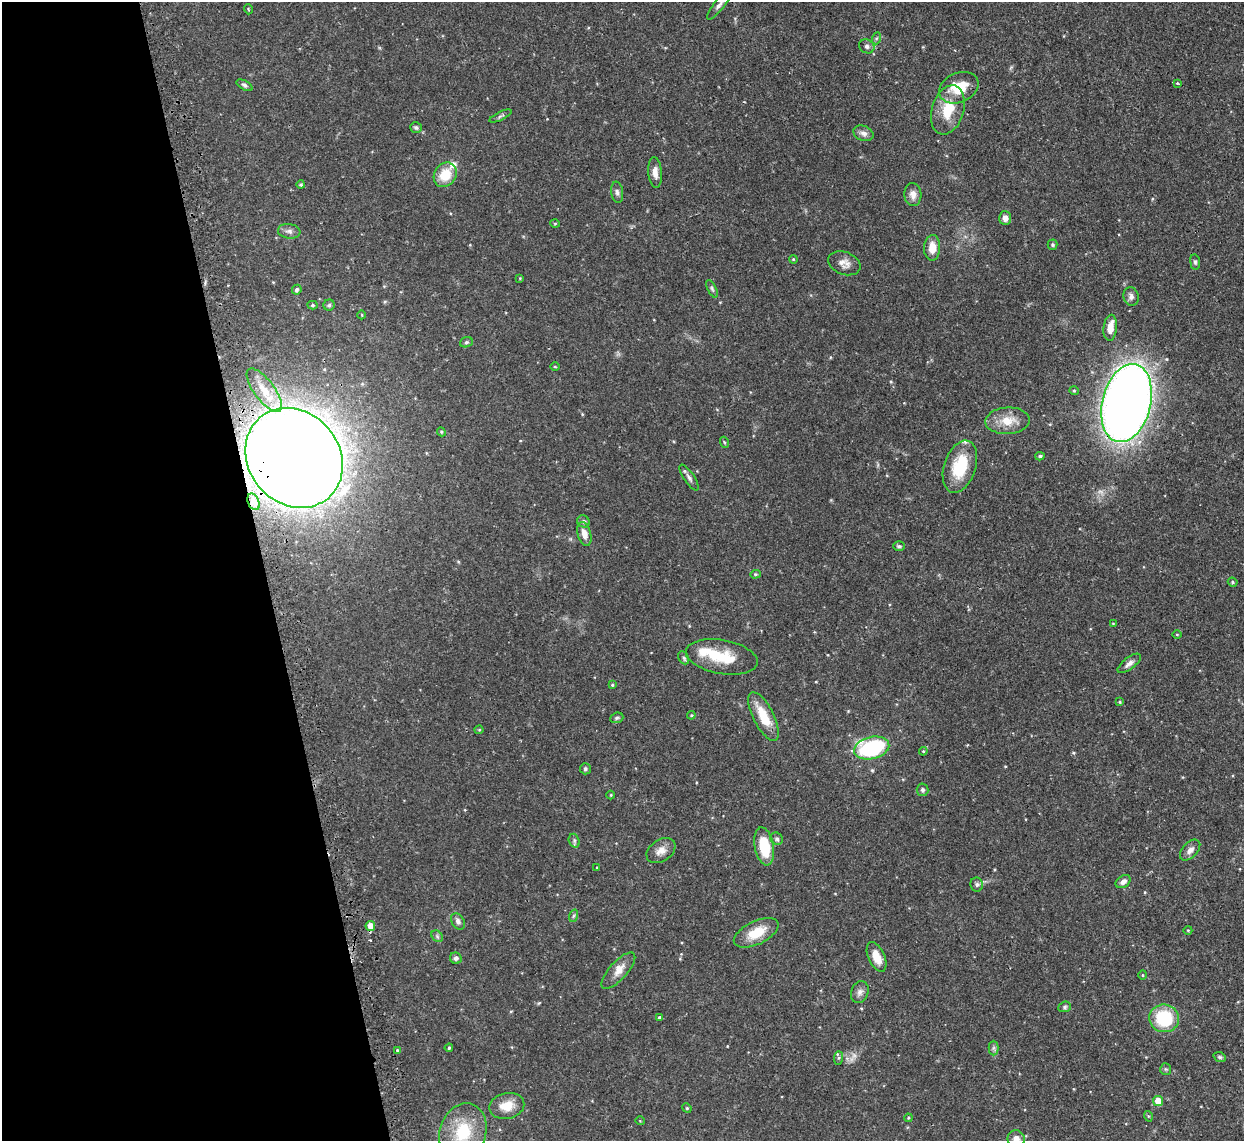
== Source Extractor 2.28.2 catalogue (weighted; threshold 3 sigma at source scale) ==
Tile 5 of 4 x 4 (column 1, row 2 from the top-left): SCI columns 4-1245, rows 2423-3561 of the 5000 x 4970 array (HDU 1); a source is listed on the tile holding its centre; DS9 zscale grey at full resolution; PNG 1246 x 1143 px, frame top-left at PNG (2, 2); each listed source drawn as its Kron ellipse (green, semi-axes under 4 px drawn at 4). Shown black and unused: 21% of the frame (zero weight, under 2 of 3 exposures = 2% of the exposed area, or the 3 px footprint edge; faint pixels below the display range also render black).
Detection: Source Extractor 2.28.2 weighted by HDU 2 'WHT'; one run over the whole footprint, this tile lists its part. Background 0.0761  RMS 0.0042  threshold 0.019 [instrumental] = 3 sigma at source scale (4.5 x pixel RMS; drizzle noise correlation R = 1.50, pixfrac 1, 0.05/0.05 arcsec/px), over >= 5 px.
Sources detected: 107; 1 too faint to see at this stretch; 1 inside a brighter object's white glare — neither listed nor drawn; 3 inside a brighter listed object's ellipse — not listed separately; the other 102 listed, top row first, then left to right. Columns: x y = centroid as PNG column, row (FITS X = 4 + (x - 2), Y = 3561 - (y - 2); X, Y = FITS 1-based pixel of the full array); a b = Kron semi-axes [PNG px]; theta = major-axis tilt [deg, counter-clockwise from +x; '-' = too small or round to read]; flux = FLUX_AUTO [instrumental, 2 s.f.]
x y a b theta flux
719 4 19 5 53 2.2
248 9 5 3 - 0.35
877 38 6 4 70 0.64
867 46 8 6 -28 1.3
1177 83 3 3 - 0.47
244 85 9 4 -28 0.88
959 88 20 14 24 12
948 110 25 16 73 11
501 116 12 3 25 0.86
416 128 6 5 - 0.79
863 133 10 7 -22 2
655 172 15 7 -85 2.9
445 175 13 11 55 9.4
301 185 4 4 - 0.59
617 192 10 6 -82 1.3
913 194 11 8 -86 2.9
1005 218 7 6 - 2.1
555 224 5 3 - 0.39
289 231 11 7 -8 1.8
1052 245 5 5 - 0.59
932 248 13 8 88 4.7
793 259 4 3 - 0.37
1195 262 7 5 -81 0.78
844 263 17 11 -21 3.3
520 278 4 3 - 0.36
712 289 9 4 -64 0.81
297 290 5 4 - 0.81
1131 297 9 7 -80 1.8
312 305 5 4 - 0.64
329 305 5 5 - 0.74
362 315 4 3 - 0.31
1110 328 13 6 85 4.1
466 342 6 5 - 0.75
555 367 5 3 - 0.39
264 390 26 10 -53 7.8
1074 391 5 4 - 0.5
1126 403 40 24 76 460
1008 421 22 13 3 7.4
441 432 5 4 - 0.53
724 442 6 3 -71 0.45
1040 456 4 4 - 0.85
294 458 53 45 -50 1300
960 467 27 16 72 17
689 478 15 5 -55 1.6
254 502 9 5 -68 1.6
583 521 6 6 - 0.9
584 534 12 6 -75 3.2
899 546 6 5 - 0.74
755 574 5 4 - 0.57
1233 582 5 4 - 0.57
1113 623 4 2 - 0.26
1177 634 5 3 - 0.35
722 657 36 17 -10 14
684 658 7 5 -62 0.89
1129 663 14 6 37 2
612 685 4 3 - 0.47
1120 702 4 3 - 0.42
691 715 4 3 - 0.44
764 717 27 10 -63 9.9
617 718 7 5 21 0.76
479 730 4 4 - 0.46
872 748 18 11 13 42
923 751 4 4 - 0.4
585 769 5 5 - 0.72
923 790 6 6 - 0.85
611 795 4 3 - 0.33
777 839 6 6 - 0.97
574 841 7 5 -72 0.88
764 846 19 9 -80 14
1190 850 12 7 46 2.3
661 851 16 10 33 3.5
597 867 3 2 - 0.3
1123 882 8 6 34 1.8
977 885 7 6 - 1.1
573 916 6 4 71 0.72
458 921 9 6 -58 1.5
370 926 5 5 - 4.2
1188 930 4 3 - 0.31
756 933 24 11 25 9.5
437 936 6 5 - 0.79
877 957 16 8 -65 5.1
456 958 6 5 - 1.2
618 971 23 9 48 4.5
1143 975 4 4 - 0.48
860 992 11 8 68 1.9
1065 1007 6 5 - 0.75
659 1017 3 3 - 1
1164 1018 15 14 - 21
449 1048 4 3 - 0.5
993 1048 7 5 90 0.94
397 1051 3 3 - 1.2
1220 1057 6 4 -21 0.63
839 1058 7 4 89 0.79
1166 1069 5 5 - 0.63
1158 1101 5 5 - 5.7
507 1106 18 12 12 6.7
687 1108 5 4 - 0.48
1148 1116 5 3 - 0.44
908 1118 4 4 - 0.43
640 1121 5 3 - 0.32
463 1132 29 23 71 19
1016 1139 9 8 - 2.7
Overlapping masked pixels (flux is a lower limit): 2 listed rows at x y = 1126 403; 294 458
Isophote crosses this tile's border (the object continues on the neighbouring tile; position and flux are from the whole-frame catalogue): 2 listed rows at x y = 719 4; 1016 1139